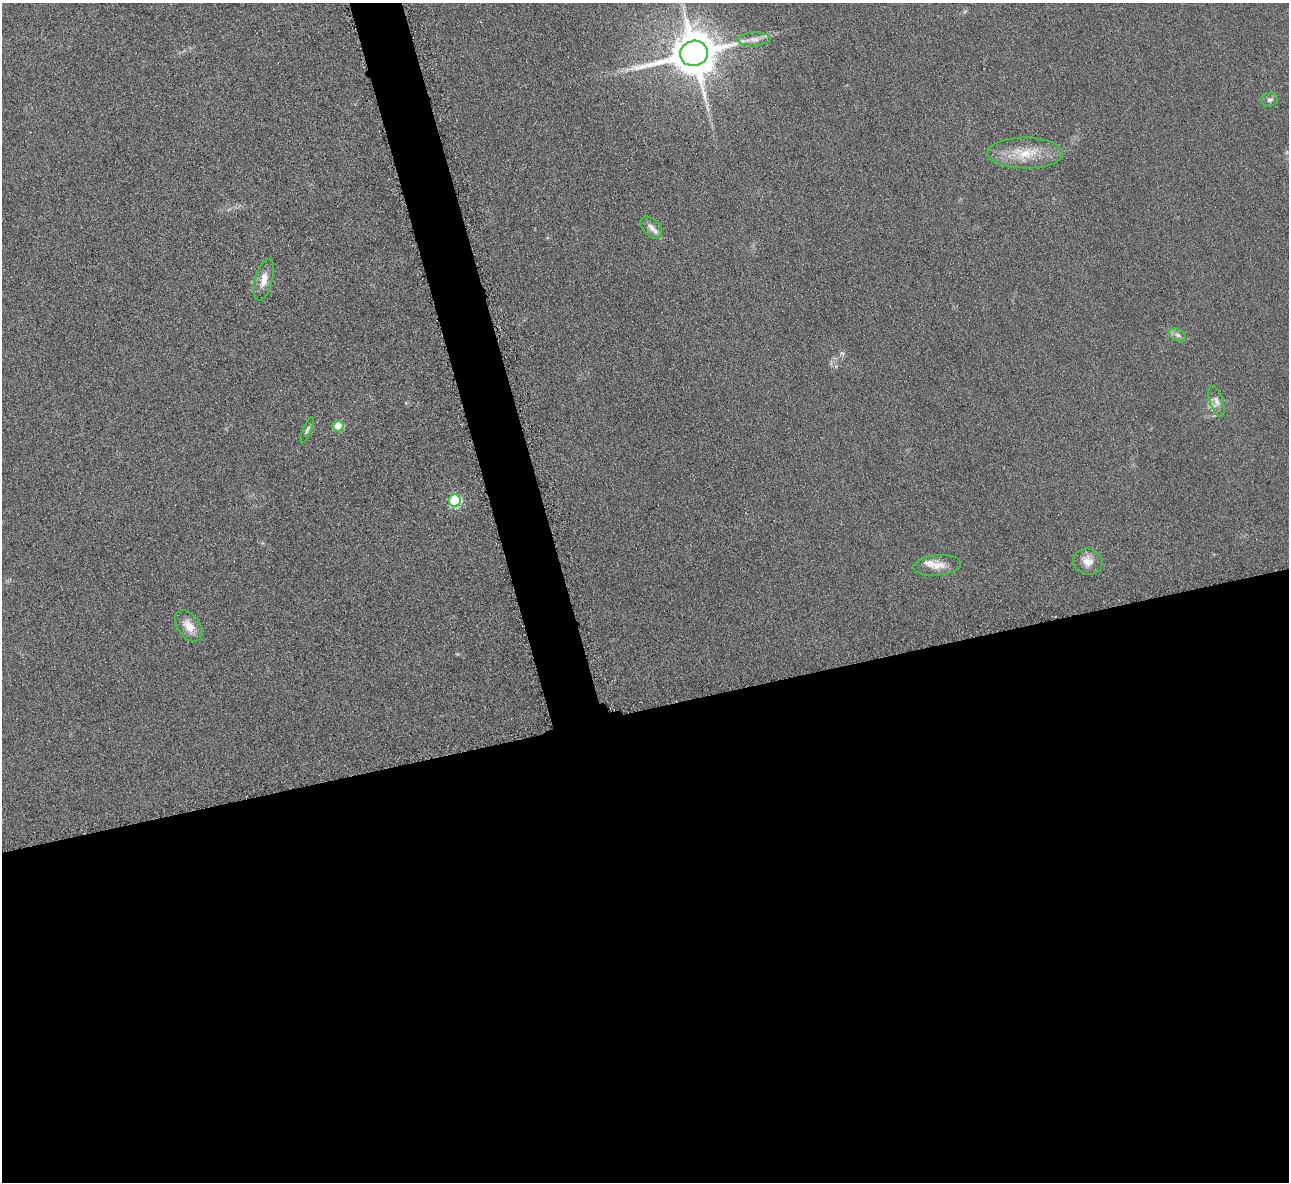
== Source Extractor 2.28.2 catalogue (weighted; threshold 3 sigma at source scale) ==
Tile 15 of 4 x 4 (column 3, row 4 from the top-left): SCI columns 2580-3866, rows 158-1337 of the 5171 x 5154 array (HDU 1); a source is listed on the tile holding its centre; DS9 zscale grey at full resolution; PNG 1291 x 1184 px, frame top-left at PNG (2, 3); each listed source drawn as its Kron ellipse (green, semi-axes under 4 px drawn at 4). Shown black and unused: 43% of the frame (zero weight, under 3 of 6 exposures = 2% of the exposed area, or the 3 px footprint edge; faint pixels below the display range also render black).
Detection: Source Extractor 2.28.2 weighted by HDU 2 'WHT'; one run over the whole footprint, this tile lists its part. Background 0.121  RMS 0.011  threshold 0.043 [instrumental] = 3 sigma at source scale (4.09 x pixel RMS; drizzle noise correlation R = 1.36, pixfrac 0.8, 0.05/0.05 arcsec/px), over >= 5 px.
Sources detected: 16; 2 inside a brighter listed object's ellipse — not listed separately; the other 14 listed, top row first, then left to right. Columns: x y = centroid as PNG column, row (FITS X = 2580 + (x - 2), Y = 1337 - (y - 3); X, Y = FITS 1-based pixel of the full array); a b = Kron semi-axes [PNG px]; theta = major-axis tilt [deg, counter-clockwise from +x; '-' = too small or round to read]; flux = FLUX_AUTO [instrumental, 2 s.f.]
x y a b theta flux
754 39 16 6 2 6.9
694 53 14 12 13 4100
1270 100 8 7 - 2.9
1025 153 38 15 0 29
651 227 13 8 -46 5.7
264 280 21 8 75 9.5
1178 335 9 5 -27 3.3
1217 401 16 6 -71 5.4
338 426 5 5 - 31
307 430 14 4 67 2.6
455 501 6 6 - 92
1088 562 15 13 -15 10
937 565 24 10 5 11
189 626 17 11 -54 12